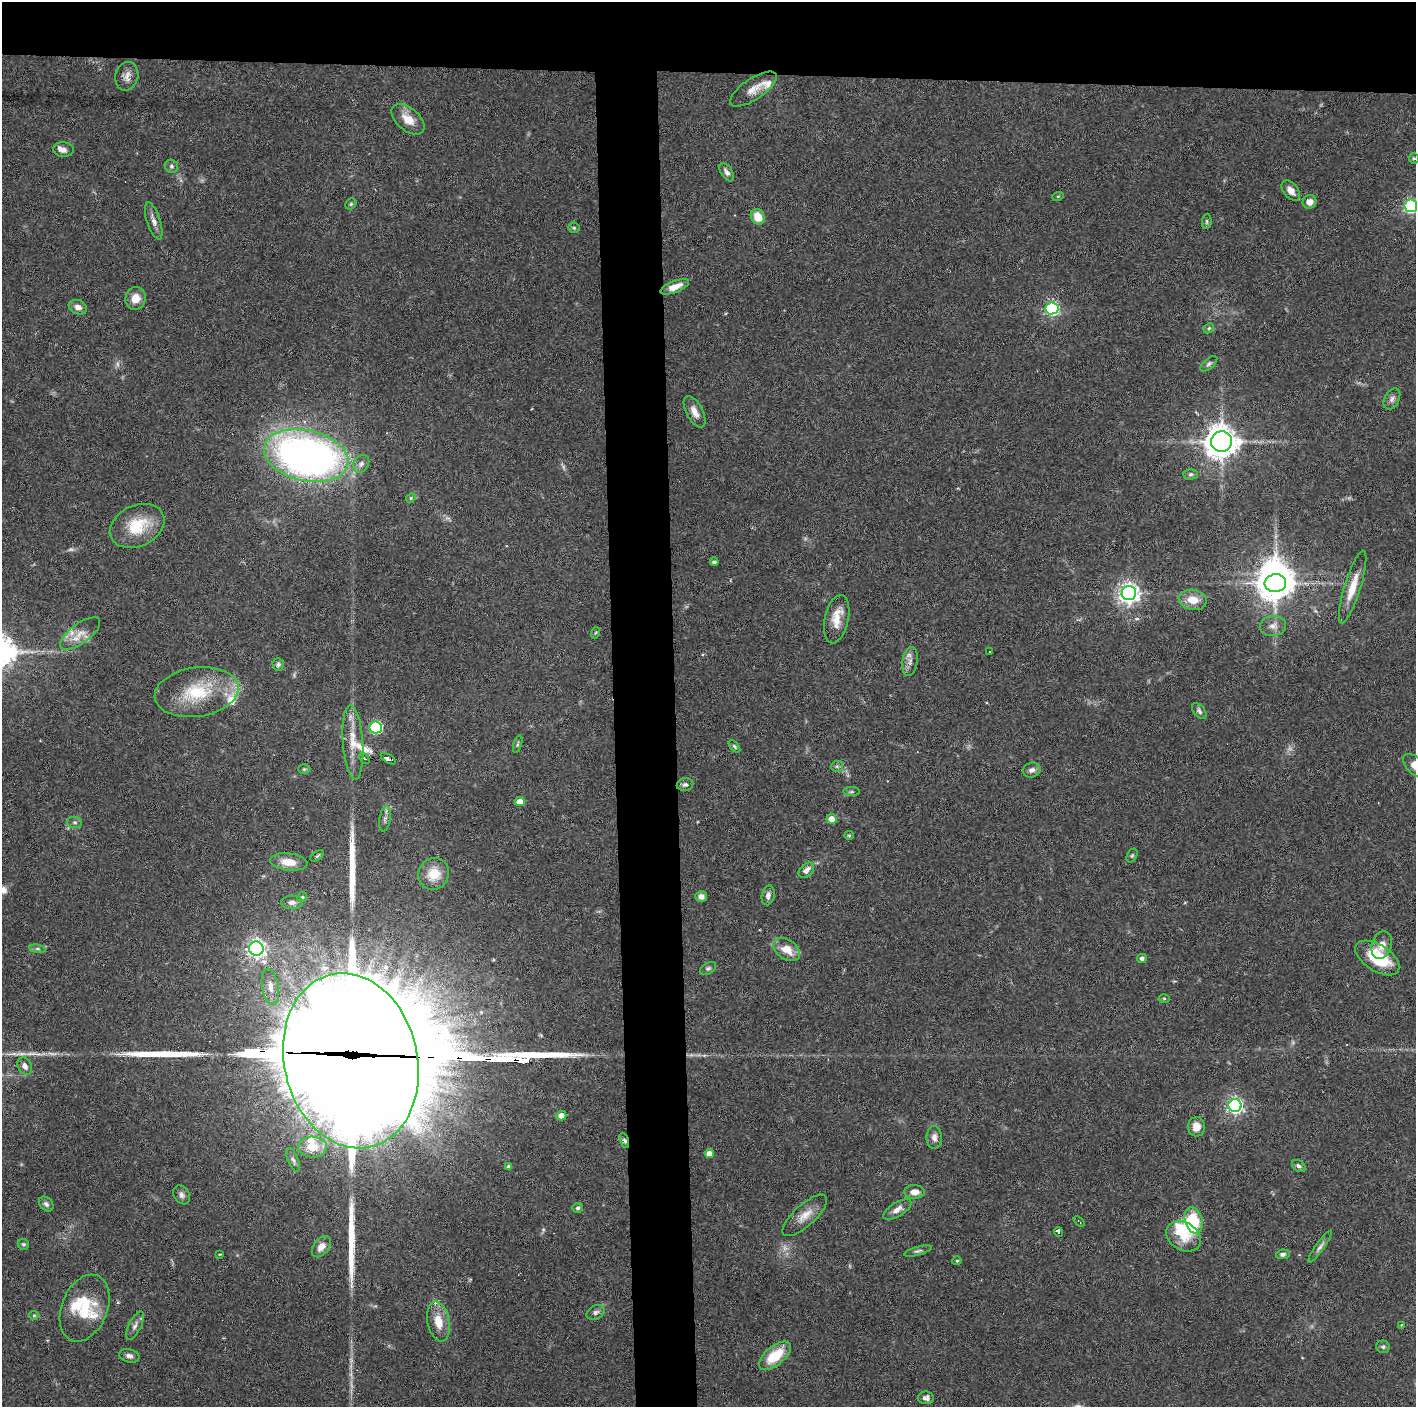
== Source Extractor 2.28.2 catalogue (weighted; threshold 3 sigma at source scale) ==
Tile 2 of 3 x 3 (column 2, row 1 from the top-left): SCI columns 1415-2828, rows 2812-4216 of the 4242 x 4218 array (HDU 1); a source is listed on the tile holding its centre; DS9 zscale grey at full resolution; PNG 1418 x 1409 px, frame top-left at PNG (2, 2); each listed source drawn as its Kron ellipse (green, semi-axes under 4 px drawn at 4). Shown black and unused: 9% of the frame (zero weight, under 3 of 6 exposures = <1% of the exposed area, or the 3 px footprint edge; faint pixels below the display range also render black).
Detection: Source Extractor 2.28.2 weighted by HDU 2 'WHT'; one run over the whole footprint, this tile lists its part. Background 0.0524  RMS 0.0025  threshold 0.0103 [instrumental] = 3 sigma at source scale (4.09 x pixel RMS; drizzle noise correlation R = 1.36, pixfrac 0.8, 0.05/0.05 arcsec/px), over >= 5 px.
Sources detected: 146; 6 too faint to see at this stretch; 7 inside a brighter object's white glare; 5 long thin detections or spike segments (spike, bleed or trail) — neither listed nor drawn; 10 inside a brighter listed object's ellipse — not listed separately; the other 118 listed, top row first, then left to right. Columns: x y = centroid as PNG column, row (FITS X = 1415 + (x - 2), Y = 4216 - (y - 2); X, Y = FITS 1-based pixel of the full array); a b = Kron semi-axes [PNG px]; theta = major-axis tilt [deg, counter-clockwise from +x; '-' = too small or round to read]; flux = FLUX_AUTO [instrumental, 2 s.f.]
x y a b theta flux
127 76 14 11 77 1.7
753 89 27 10 34 2.9
408 119 19 11 -41 3.5
63 150 10 7 -4 1.1
1414 158 5 5 - 0.32
171 166 7 6 - 0.55
727 172 10 5 -56 0.96
1291 191 11 7 -51 1.9
1058 196 6 3 19 0.27
1310 202 7 6 - 1.5
351 204 6 5 - 0.36
1411 206 6 6 - 43
758 217 8 6 -63 4.3
154 221 19 7 -72 1.5
1207 221 8 5 86 0.47
574 228 6 5 - 0.36
675 287 15 6 21 2.6
136 298 11 10 - 2.6
78 307 9 7 -23 1.4
1052 308 6 6 - 45
1209 328 6 4 45 0.36
1209 364 10 5 41 0.59
1392 399 11 7 61 1
695 412 17 8 -62 2.1
1222 442 10 10 - 370
306 455 43 25 -13 150
361 464 9 7 55 1
1191 474 7 5 1 0.5
411 498 5 4 - 0.32
137 526 28 20 24 8.7
714 562 4 3 - 0.53
1275 583 11 9 6 390
1353 587 38 8 73 4.6
1129 593 7 7 - 150
1193 600 14 10 -10 3.6
837 619 24 12 77 4.1
1273 626 13 10 5 1.6
595 633 6 3 70 0.29
80 634 23 10 36 3.3
990 652 3 2 - 0.3
910 661 14 7 81 1.5
278 664 6 5 - 0.63
197 692 42 24 8 14
1199 711 9 5 -51 0.61
376 727 6 6 - 31
353 742 37 10 -86 4.9
518 744 9 3 75 0.34
734 746 7 4 -48 0.39
364 758 6 3 -43 0.34
388 759 8 4 -31 0.82
837 766 6 5 - 0.51
1415 766 15 8 -43 2.8
304 769 6 5 - 0.37
1032 770 9 7 22 0.98
685 785 8 6 12 0.71
851 792 8 4 0 0.45
520 802 5 4 - 2.4
385 819 12 5 81 0.82
831 819 5 4 - 2.4
75 822 7 5 -2 0.53
849 835 5 4 - 0.28
317 856 7 3 36 0.33
1132 856 7 5 62 0.39
289 862 19 8 -7 3.2
806 870 9 6 43 1.4
434 874 16 15 - 4.8
768 895 10 6 78 1.1
302 897 5 4 - 0.35
701 897 6 5 - 1.2
292 902 11 7 1 1.1
1382 945 14 10 72 2
37 949 8 4 -8 0.45
256 949 7 7 - 110
787 949 15 9 -33 3.5
1142 958 5 4 - 0.72
1377 958 25 13 -32 10
708 968 9 5 29 0.5
270 987 18 8 -80 2.5
1164 999 5 3 - 0.3
351 1061 88 66 -77 9300
25 1066 9 6 -60 1.1
1235 1105 6 6 - 76
561 1116 5 4 - 1.8
1196 1127 9 8 - 2.7
934 1137 11 7 -90 1.2
624 1141 8 4 -73 0.65
312 1147 14 10 -3 3.9
709 1153 4 4 - 2
293 1160 12 5 -68 0.72
1299 1166 7 5 -34 0.67
509 1167 4 4 - 0.66
915 1192 10 7 -1 1.8
181 1195 10 7 -58 0.91
46 1204 8 6 -45 0.79
578 1208 5 5 - 0.52
897 1209 16 7 31 1.7
805 1215 28 10 42 3.2
1194 1220 13 8 -73 12
1079 1221 6 2 -40 0.28
1058 1232 5 3 - 1
1184 1236 18 14 -32 4.3
23 1244 6 5 - 0.39
321 1247 12 7 52 2
1320 1247 19 4 55 0.95
918 1251 14 4 16 0.66
220 1254 4 2 - 0.17
1283 1254 7 5 10 0.68
957 1261 4 4 - 0.24
85 1308 35 23 68 9.7
596 1312 9 7 27 0.79
34 1315 4 4 - 0.29
438 1322 20 11 -79 4.4
1401 1325 3 2 - 0.24
135 1326 15 6 63 1.1
1383 1347 7 6 - 0.47
129 1356 10 6 -13 0.98
775 1356 19 9 39 7.7
926 1398 8 6 -1 0.86
Overlapping masked pixels (flux is a lower limit): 2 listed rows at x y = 351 1061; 624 1141
Isophote crosses this tile's border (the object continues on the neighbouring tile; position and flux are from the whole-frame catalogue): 2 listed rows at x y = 1411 206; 1415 766